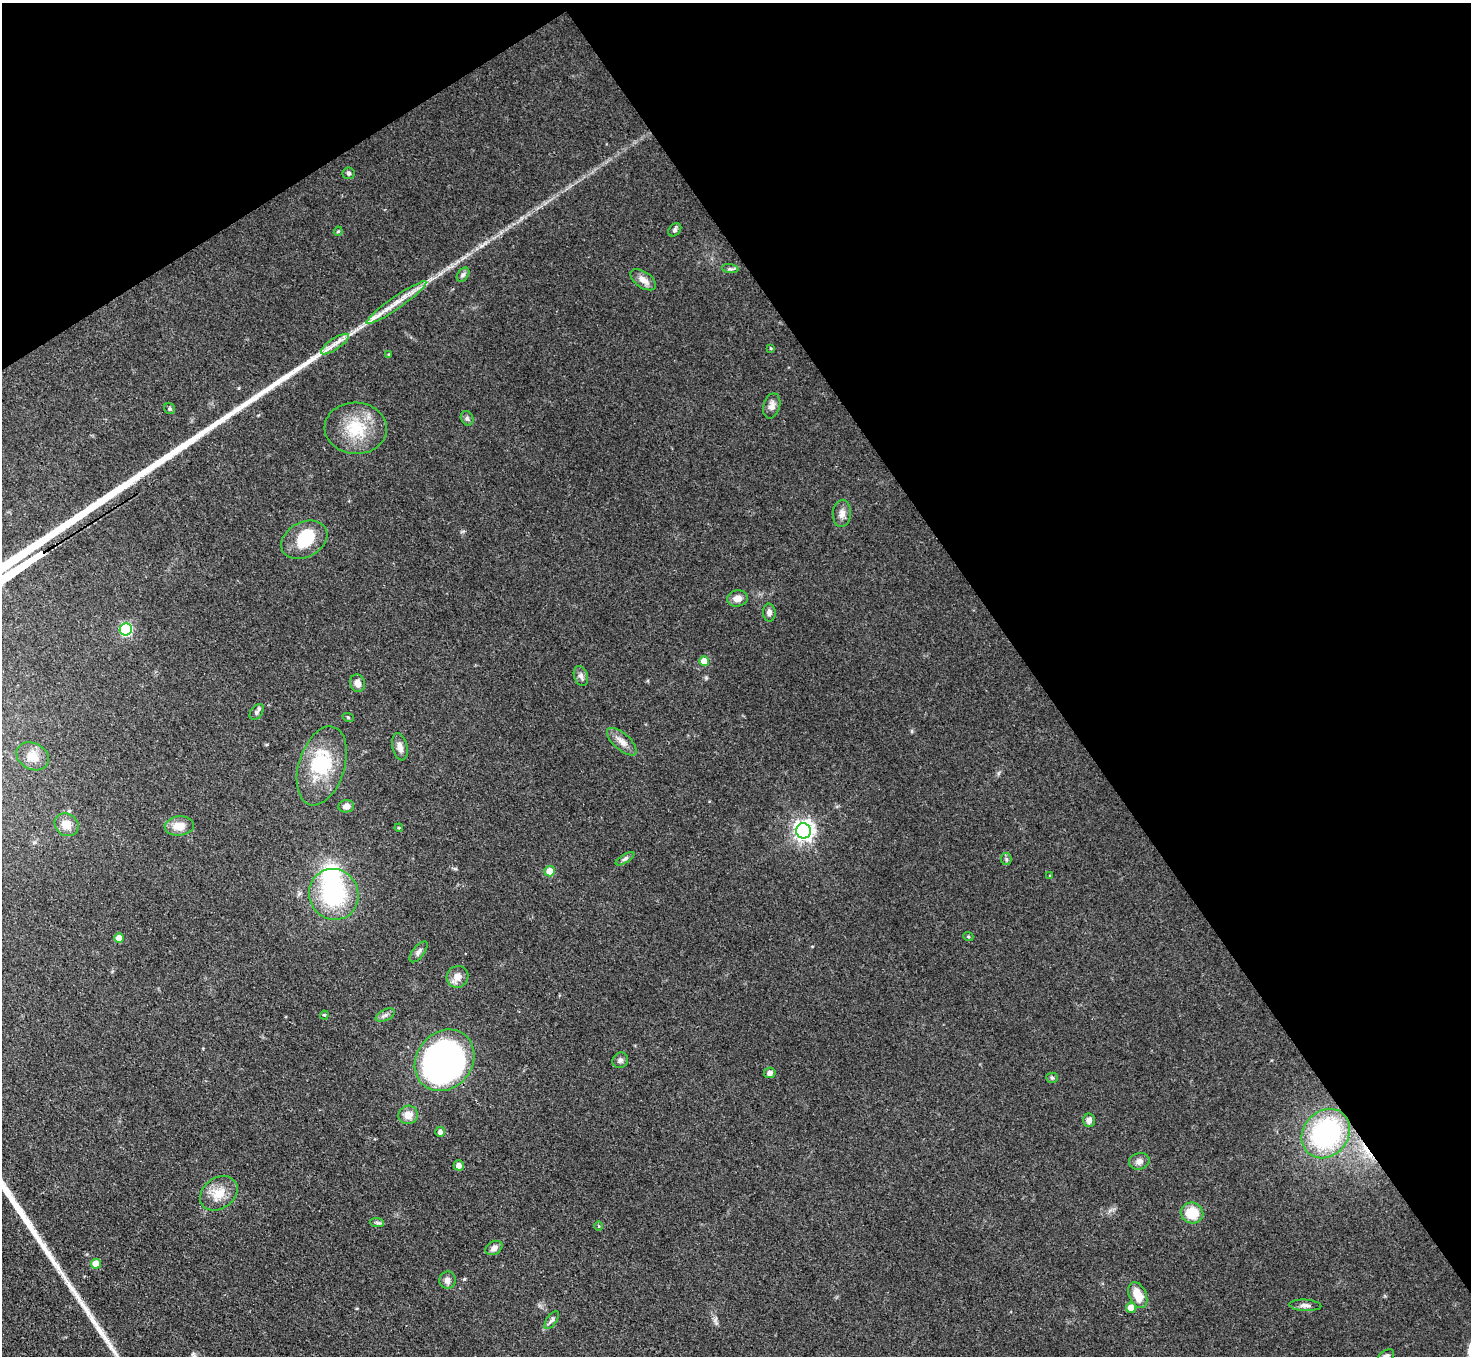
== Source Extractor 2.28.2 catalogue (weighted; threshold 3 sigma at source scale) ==
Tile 3 of 4 x 4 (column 3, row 1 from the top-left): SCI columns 2940-4408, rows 4360-5713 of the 5879 x 5872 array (HDU 1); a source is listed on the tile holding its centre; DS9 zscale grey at full resolution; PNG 1473 x 1358 px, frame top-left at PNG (2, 3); each listed source drawn as its Kron ellipse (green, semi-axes under 4 px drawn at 4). Shown black and unused: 35% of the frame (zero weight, under 3 of 4 exposures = <1% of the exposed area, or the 3 px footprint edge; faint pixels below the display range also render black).
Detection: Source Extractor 2.28.2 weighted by HDU 2 'WHT'; one run over the whole footprint, this tile lists its part. Background 0.0683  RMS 0.0056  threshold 0.0252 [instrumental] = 3 sigma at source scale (4.5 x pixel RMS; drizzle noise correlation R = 1.50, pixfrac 1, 0.05/0.05 arcsec/px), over >= 5 px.
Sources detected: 71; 2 inside a brighter object's white glare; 1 cosmic-ray / hot-pixel residue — neither listed nor drawn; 2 inside a brighter listed object's ellipse — not listed separately; the other 66 listed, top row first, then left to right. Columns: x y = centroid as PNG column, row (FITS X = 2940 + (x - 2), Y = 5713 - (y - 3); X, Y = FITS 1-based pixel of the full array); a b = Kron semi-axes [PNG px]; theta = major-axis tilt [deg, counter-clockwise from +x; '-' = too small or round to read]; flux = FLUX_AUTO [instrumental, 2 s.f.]
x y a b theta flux
349 173 6 6 - 1.2
675 230 7 5 46 1.2
338 231 5 4 - 0.78
730 269 8 4 -8 1.2
463 275 8 5 53 1.4
643 280 14 8 -35 4.4
396 303 36 6 35 9.3
335 344 16 5 34 4
771 348 4 3 - 0.57
389 354 3 3 - 0.56
772 406 13 8 75 3.1
170 409 6 5 - 0.98
467 418 7 6 - 1.5
356 428 31 25 -3 24
842 513 13 9 85 3.5
304 540 24 17 28 20
737 598 10 8 12 4.2
769 612 9 6 -88 2
126 629 6 6 - 69
704 661 5 5 - 8.6
581 676 10 6 -71 2.2
357 683 9 7 -71 4.4
257 712 9 5 52 1.4
348 717 6 3 -19 0.64
622 742 18 8 -41 4.7
400 747 14 7 -78 3.9
33 756 17 13 -27 6.5
322 766 41 23 73 34
346 806 8 6 8 3.1
67 825 12 11 - 6.3
179 826 14 9 4 7.1
399 828 4 3 - 0.55
803 831 7 7 - 290
625 859 10 4 31 1.4
1006 859 6 5 - 0.97
550 871 5 5 - 7.1
1049 876 4 2 - 0.42
334 894 26 24 -62 55
968 936 5 3 - 0.54
119 938 5 5 - 7.7
418 952 12 5 51 2
457 977 11 10 - 5.2
324 1015 4 4 - 0.59
385 1015 10 5 25 1.9
445 1060 33 28 51 270
620 1060 8 7 - 1.7
770 1073 6 5 - 2.3
1052 1078 5 5 - 0.83
408 1115 10 9 - 5.8
1089 1120 7 6 - 2.5
440 1132 5 5 - 2.4
1326 1133 26 22 49 86
1139 1161 10 8 14 2.8
459 1165 5 5 - 3.2
219 1193 20 15 36 10
1192 1213 11 10 - 14
377 1223 7 4 -2 1.1
599 1226 5 3 - 0.5
494 1248 9 6 29 2.8
96 1264 5 5 - 10
447 1280 8 8 - 3.1
1138 1295 14 8 -66 9.8
1305 1305 16 5 -3 2.4
1131 1308 5 5 - 6.4
552 1320 10 5 55 1.6
1386 1356 8 5 31 1.7
Overlapping masked pixels (flux is a lower limit): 1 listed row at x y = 445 1060
Isophote crosses this tile's border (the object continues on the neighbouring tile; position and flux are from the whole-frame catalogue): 1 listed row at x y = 1386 1356